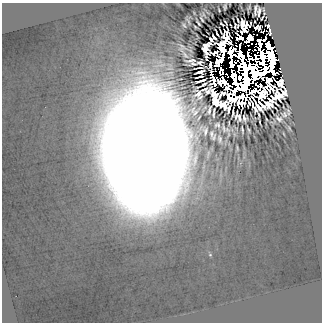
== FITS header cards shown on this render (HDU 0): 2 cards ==
NAXIS1  =                  320
NAXIS2  =                  320

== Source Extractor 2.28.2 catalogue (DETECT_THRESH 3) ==
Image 320 x 320 px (HDU 0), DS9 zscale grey, 1 PNG px = 1 image px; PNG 324 x 324 px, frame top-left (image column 1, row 320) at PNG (2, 3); no overlay
Background 2.16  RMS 2.8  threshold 8.27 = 3 sigma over >= 5 px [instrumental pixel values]
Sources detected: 73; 14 with non-positive FLUX_AUTO (blend fragments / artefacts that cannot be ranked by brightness) are not listed; the other 59 listed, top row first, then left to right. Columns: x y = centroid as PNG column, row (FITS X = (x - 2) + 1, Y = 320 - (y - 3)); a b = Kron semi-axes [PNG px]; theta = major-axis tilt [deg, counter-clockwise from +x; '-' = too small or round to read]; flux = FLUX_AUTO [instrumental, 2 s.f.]
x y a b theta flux
225 7 6 3 84 390
249 8 7 3 76 250
255 9 11 3 82 510
219 10 5 2 - 200
206 11 8 2 -43 330
264 11 8 2 -77 230
259 12 9 3 83 210
194 13 4 2 - 220
203 14 6 4 -44 380
262 18 5 2 - 240
202 19 7 2 -69 110
188 20 9 5 -81 560
198 22 8 2 -60 330
222 24 5 2 - 58
184 25 5 3 - 490
231 25 4 2 - 110
242 25 10 3 84 810
238 26 4 3 - 95
268 26 4 4 - 340
195 27 5 2 - 310
256 27 5 3 - 110
259 28 4 3 - 620
270 29 4 2 - 490
263 31 4 2 - 12
217 33 7 2 -66 310
249 39 8 4 49 5100
182 47 16 12 -50 1700
254 50 2 2 - 14000
185 55 10 5 -23 750
191 60 13 5 15 43
237 61 3 2 - 14000
200 62 5 4 - 430
193 64 7 3 11 620
231 64 14 4 -88 50000
199 68 9 2 6 370
200 72 7 3 15 510
200 76 7 2 16 340
233 76 14 4 -70 52000
201 81 9 2 16 810
209 110 9 4 70 510
288 112 9 5 -73 640
213 114 6 2 90 570
284 114 8 8 - 740
238 116 9 6 -68 480
244 118 6 5 - 610
266 119 4 2 - 150
279 119 9 4 -39 790
273 121 7 5 56 250
217 125 9 6 -68 800
289 128 7 3 -57 480
225 129 18 10 -21 2100
242 130 7 2 -83 390
248 130 7 3 -68 380
211 134 10 5 82 520
284 134 5 2 - 230
214 138 11 5 68 490
220 139 14 6 -76 1300
237 148 7 3 -90 390
210 254 7 4 -71 370
At the frame edge (FLAGS 8, measured only in part): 1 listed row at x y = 225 7
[14 non-positive-flux detections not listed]